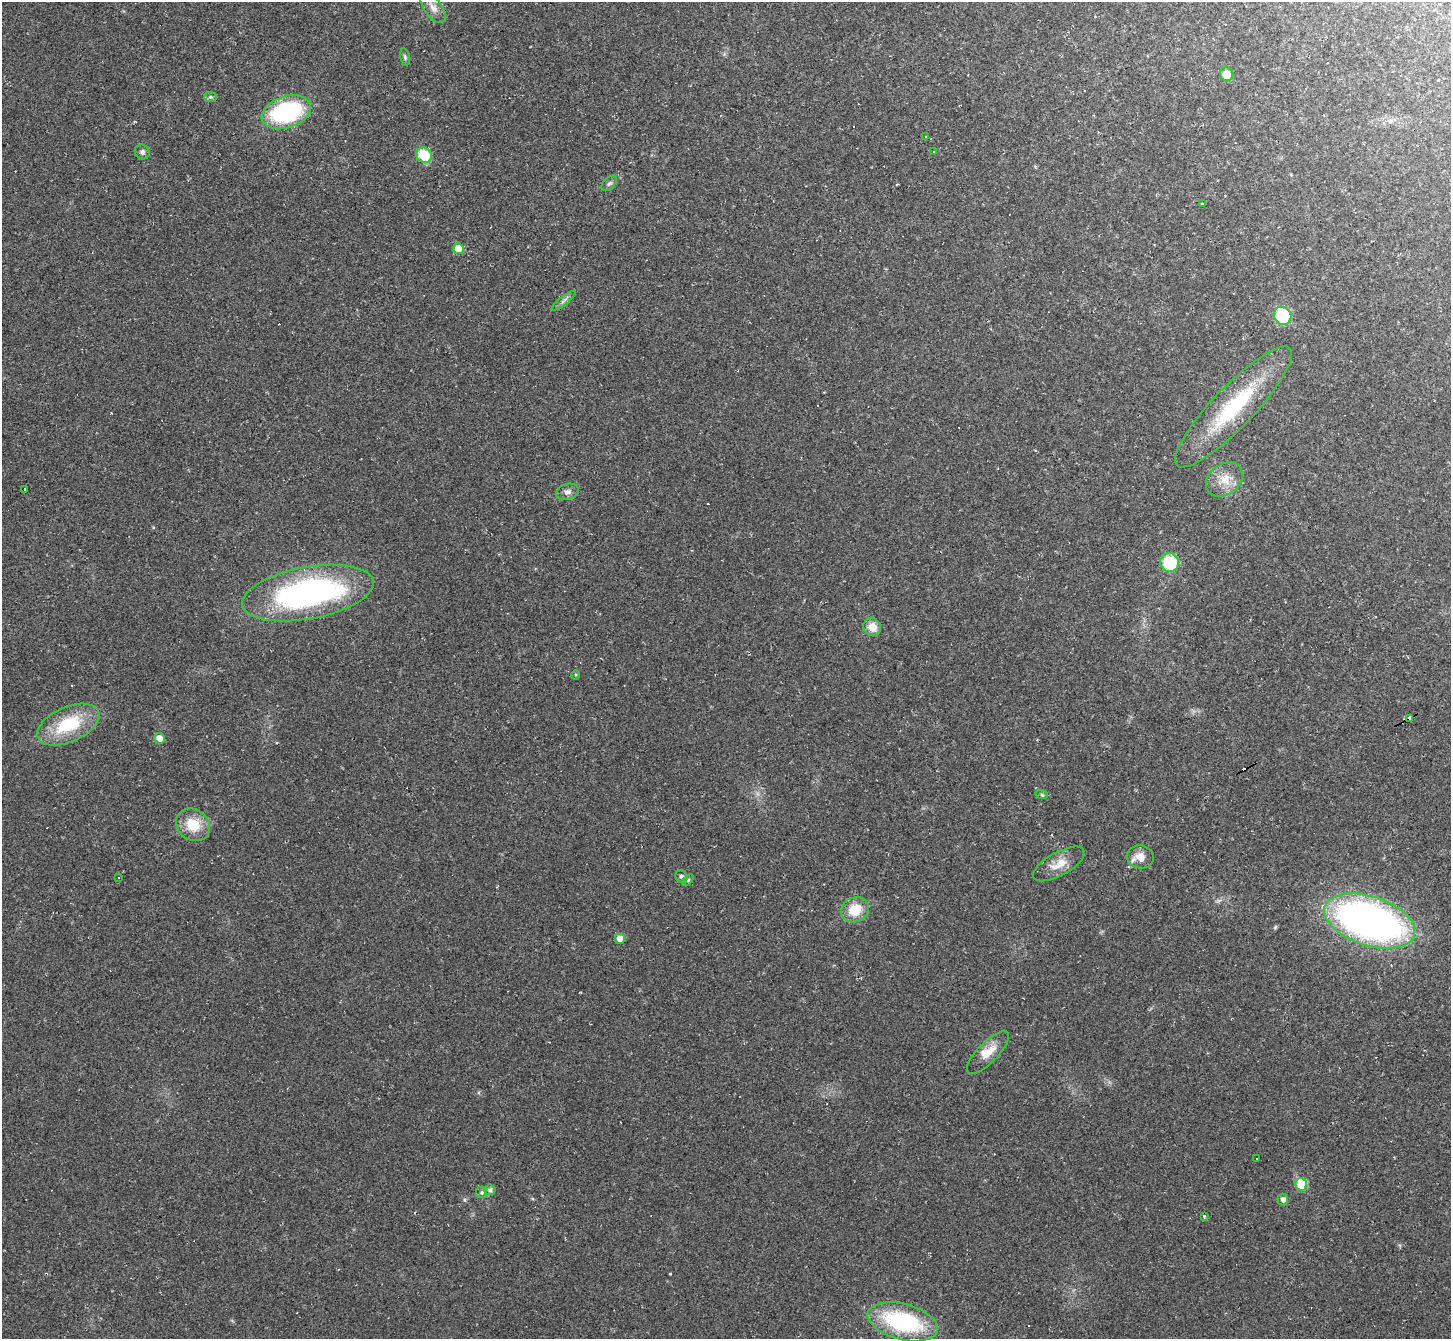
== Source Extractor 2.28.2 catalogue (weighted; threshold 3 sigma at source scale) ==
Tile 10 of 4 x 4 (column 2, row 3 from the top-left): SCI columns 1451-2899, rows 1491-2827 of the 5799 x 5790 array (HDU 1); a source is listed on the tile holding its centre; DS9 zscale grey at full resolution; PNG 1453 x 1341 px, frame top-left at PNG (2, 2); each listed source drawn as its Kron ellipse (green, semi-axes under 4 px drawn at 4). Shown black and unused: <1% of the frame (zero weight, under 2 of 3 exposures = <1% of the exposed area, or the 3 px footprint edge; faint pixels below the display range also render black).
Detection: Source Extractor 2.28.2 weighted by HDU 2 'WHT'; one run over the whole footprint, this tile lists its part. Background 0.0951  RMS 0.008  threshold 0.0359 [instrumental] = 3 sigma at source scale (4.5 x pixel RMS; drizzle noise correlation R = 1.50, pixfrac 1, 0.05/0.05 arcsec/px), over >= 5 px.
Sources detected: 55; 12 cosmic-ray / hot-pixel residue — neither listed nor drawn; the other 43 listed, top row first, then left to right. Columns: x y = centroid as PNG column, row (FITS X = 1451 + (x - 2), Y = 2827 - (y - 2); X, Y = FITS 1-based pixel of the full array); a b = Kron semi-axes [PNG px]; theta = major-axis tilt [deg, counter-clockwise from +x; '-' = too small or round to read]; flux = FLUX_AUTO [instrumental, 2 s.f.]
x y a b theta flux
433 8 17 8 -53 6.6
405 57 8 5 -77 1.7
1226 74 7 6 - 9
210 97 6 5 - 1.4
286 112 25 16 18 97
925 137 3 2 - 1.4
934 151 3 3 - 3.2
142 152 8 7 - 2.5
424 155 8 7 - 28
609 183 9 5 44 2
1202 204 3 3 - 5.4
458 249 5 5 - 15
564 300 15 4 38 2.5
1282 316 9 8 - 43
1234 407 81 20 46 75
1224 480 20 15 36 14
25 489 3 2 - 0.79
567 492 11 7 16 3.4
1170 563 9 9 - 34
308 593 67 26 10 220
872 627 9 8 - 9.6
575 675 4 3 - 0.76
1410 718 4 3 - 42
68 725 33 17 24 44
159 738 5 5 - 6.8
1042 795 6 4 -18 1
193 825 18 15 -40 20
1140 857 13 11 -11 8.8
1059 864 29 11 29 12
118 877 3 2 - 0.83
681 877 6 6 - 2.1
688 880 6 4 46 1.2
855 910 14 12 25 19
1370 921 47 24 -18 410
619 938 5 5 - 6.2
988 1053 28 10 45 12
1256 1159 3 2 - 0.67
1301 1184 6 5 - 33
490 1190 5 5 - 2.4
482 1192 6 5 - 1.5
1283 1200 6 5 - 3.4
1204 1216 3 3 - 2.2
903 1322 36 18 -15 87
Overlapping masked pixels (flux is a lower limit): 1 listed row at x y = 1410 718